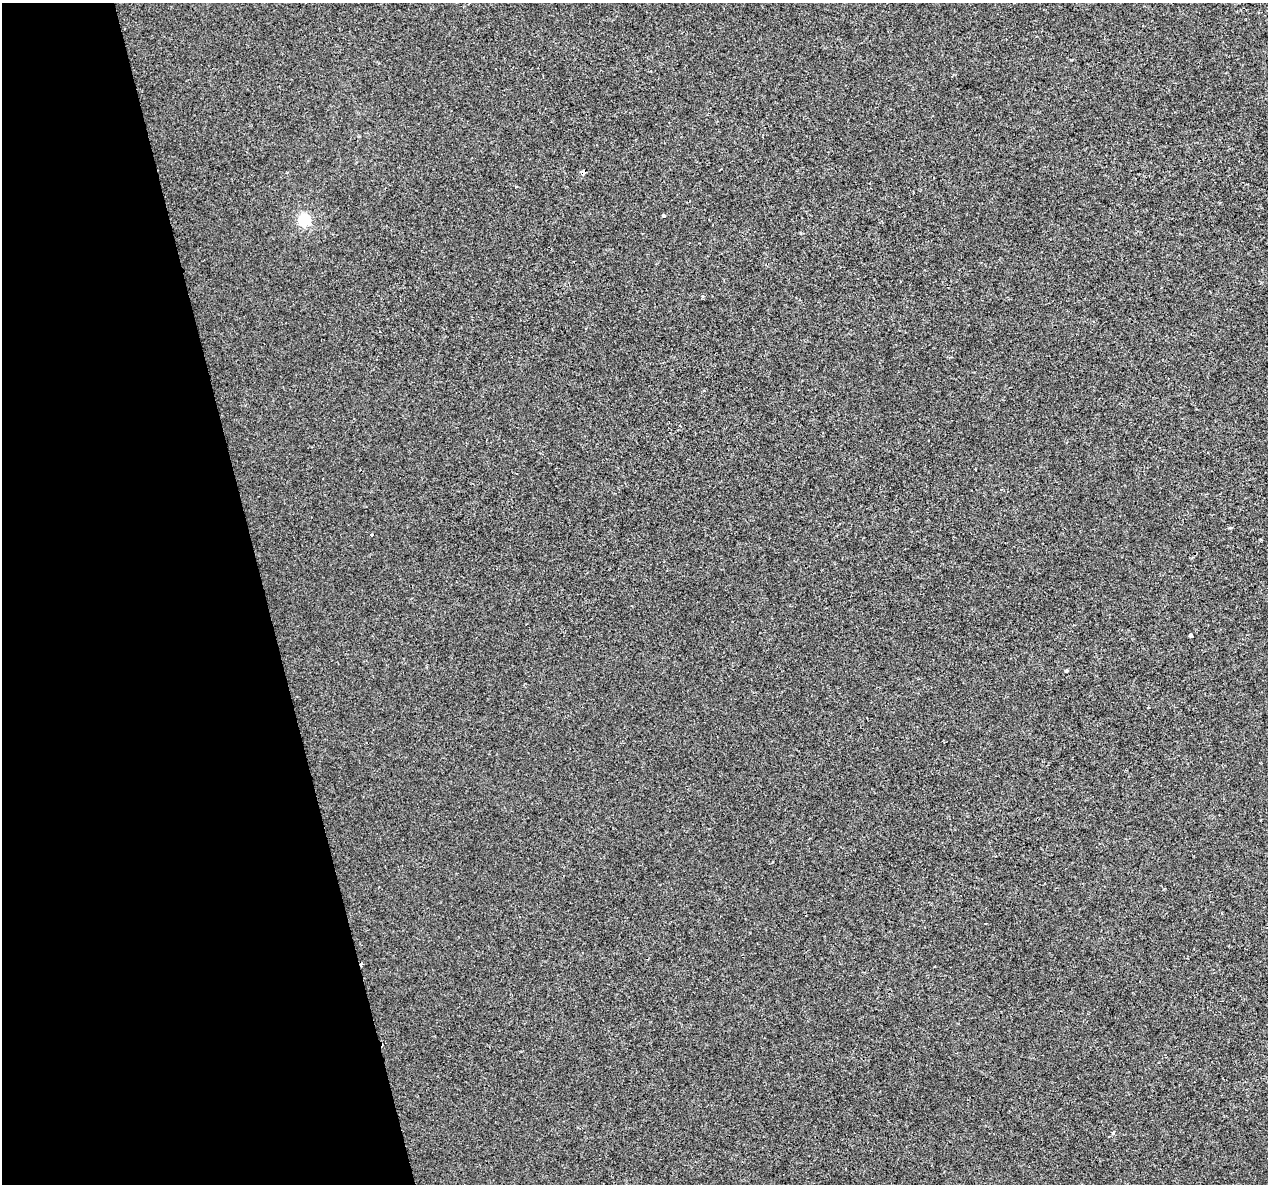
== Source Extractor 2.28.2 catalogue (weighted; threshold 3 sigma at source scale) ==
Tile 5 of 4 x 4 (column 1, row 2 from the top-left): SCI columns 1-1266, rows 2454-3635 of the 5063 x 4856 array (HDU 1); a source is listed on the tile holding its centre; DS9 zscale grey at full resolution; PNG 1270 x 1186 px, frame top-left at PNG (2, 3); no overlay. Shown black and unused: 21% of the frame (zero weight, under 2 of 3 exposures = <1% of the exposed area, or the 3 px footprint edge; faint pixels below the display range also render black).
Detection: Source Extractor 2.28.2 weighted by HDU 2 'WHT'; one run over the whole footprint, this tile lists its part. Background -8.11e-05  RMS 0.0042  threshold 0.0191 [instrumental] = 3 sigma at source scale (4.5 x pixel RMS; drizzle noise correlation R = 1.50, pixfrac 1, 0.0396/0.0396 arcsec/px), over >= 5 px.
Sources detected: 12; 1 cosmic-ray / hot-pixel residue — not listed; the other 11 listed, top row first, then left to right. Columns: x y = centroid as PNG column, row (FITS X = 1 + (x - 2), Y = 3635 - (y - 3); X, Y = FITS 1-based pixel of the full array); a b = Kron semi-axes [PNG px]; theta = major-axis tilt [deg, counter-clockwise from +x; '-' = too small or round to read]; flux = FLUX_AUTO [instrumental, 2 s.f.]
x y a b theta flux
583 172 7 5 76 1.3
516 187 4 3 - 0.36
663 216 4 3 - 3.5
304 220 6 5 - 46
703 296 4 4 - 0.54
516 473 2 2 - 0.33
371 535 3 3 - 0.49
1190 635 4 3 - 3.5
1067 671 4 3 - 0.51
1148 707 3 3 - 0.77
1113 1132 5 4 - 1
Overlapping masked pixels (flux is a lower limit): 1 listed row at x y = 583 172
Unlisted compact peaks at least as high as the median listed source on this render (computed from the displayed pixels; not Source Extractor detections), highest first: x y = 1229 528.